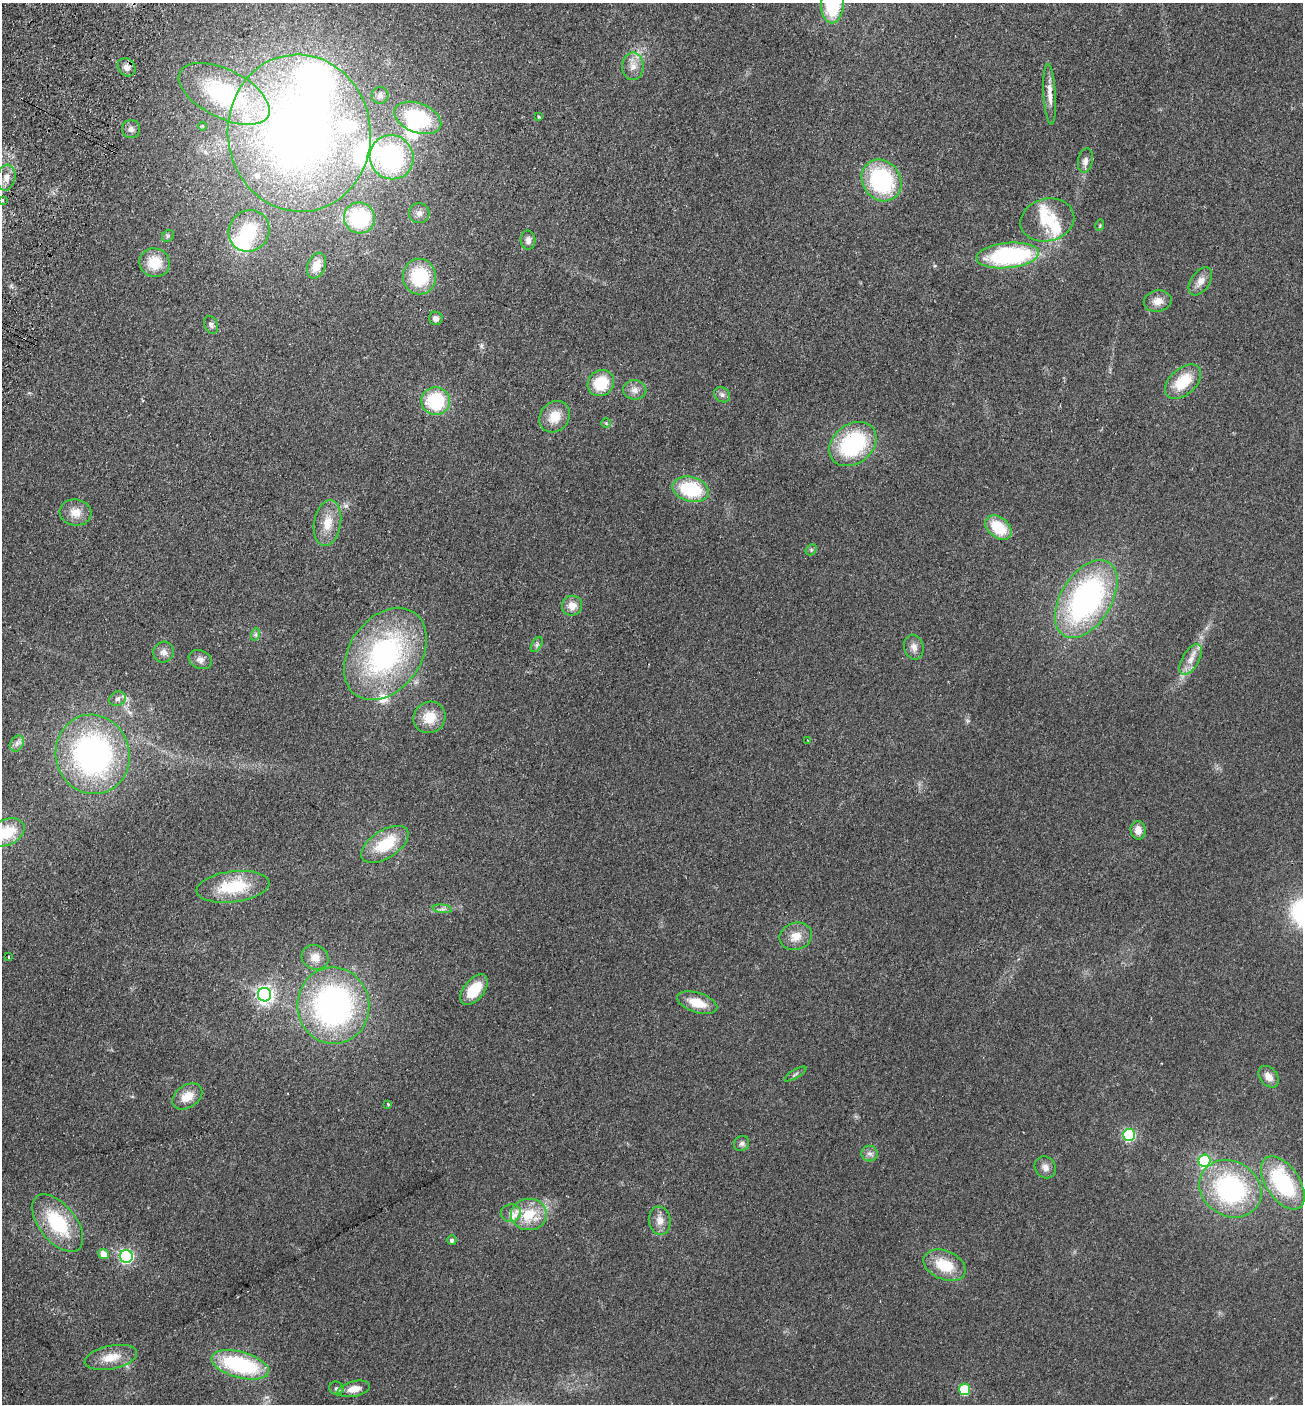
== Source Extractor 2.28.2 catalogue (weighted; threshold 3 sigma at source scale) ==
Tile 11 of 4 x 4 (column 3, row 3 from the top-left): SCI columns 2798-4098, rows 1430-2831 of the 5727 x 5663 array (HDU 1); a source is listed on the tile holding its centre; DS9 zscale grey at full resolution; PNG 1305 x 1406 px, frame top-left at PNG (2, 3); each listed source drawn as its Kron ellipse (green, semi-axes under 4 px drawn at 4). Shown black and unused: <1% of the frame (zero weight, under 2 of 3 exposures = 3% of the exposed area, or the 3 px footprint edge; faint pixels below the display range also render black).
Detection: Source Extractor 2.28.2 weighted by HDU 2 'WHT'; one run over the whole footprint, this tile lists its part. Background 0.111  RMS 0.0093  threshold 0.042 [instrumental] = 3 sigma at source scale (4.5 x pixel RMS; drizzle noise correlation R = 1.50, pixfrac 1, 0.05/0.05 arcsec/px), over >= 5 px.
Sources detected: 110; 3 inside a brighter object's white glare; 3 cosmic-ray / hot-pixel residue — neither listed nor drawn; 10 inside a brighter listed object's ellipse — not listed separately; the other 94 listed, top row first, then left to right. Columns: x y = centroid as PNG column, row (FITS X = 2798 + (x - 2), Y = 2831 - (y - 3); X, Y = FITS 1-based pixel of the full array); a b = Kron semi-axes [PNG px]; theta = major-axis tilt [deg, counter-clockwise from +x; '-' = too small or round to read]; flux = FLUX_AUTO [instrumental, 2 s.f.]
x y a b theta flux
833 3 20 11 87 67
633 66 14 10 89 8.4
127 67 9 8 - 5.3
224 94 49 24 -27 130
1050 94 30 6 -86 11
380 95 9 8 - 3.3
539 117 4 3 - 0.82
418 118 24 14 -21 63
203 126 4 4 - 1.1
131 129 9 9 - 3.9
299 133 79 71 -83 620
392 157 22 21 - 120
1085 161 12 7 80 5.2
6 178 13 9 80 7.5
882 180 22 19 -54 100
3 200 4 2 - 1.1
419 213 10 10 - 4.9
359 218 16 15 - 74
1047 220 27 21 14 29
1100 225 6 3 73 0.97
249 231 21 20 - 42
168 236 6 5 - 1.6
528 240 9 7 -87 4.2
1007 255 31 12 6 130
155 263 15 14 - 22
316 266 13 9 67 12
419 277 18 16 -90 51
1200 281 16 9 56 7.8
1158 301 14 10 11 8.6
436 318 7 6 - 4.4
211 325 9 6 -67 2.6
1183 382 21 13 42 29
601 383 14 12 41 31
635 390 11 9 -8 6.4
722 395 8 7 - 3.1
436 401 14 14 - 56
555 417 17 14 49 17
606 423 5 5 - 1.2
853 444 26 19 37 92
691 489 18 12 -15 56
75 513 16 13 -8 11
327 523 23 13 80 17
998 527 15 10 -39 33
811 550 6 4 47 1.5
1086 599 43 25 58 220
572 606 10 10 - 9.5
256 634 6 4 72 1.7
537 644 8 5 59 2.1
914 647 12 9 -78 5.9
163 652 10 10 - 5.4
385 654 50 36 55 180
200 660 12 9 -23 5.2
1191 660 17 8 60 9.4
117 699 8 7 - 3.6
430 717 16 15 - 18
808 740 2 2 - 0.8
17 743 8 6 56 3.5
93 754 40 37 -74 250
1138 830 9 7 -85 8.4
7 832 19 13 25 28
385 844 26 14 33 37
233 887 36 15 7 45
442 909 9 4 -5 2.5
796 936 16 13 18 13
8 957 3 2 - 0.85
315 957 13 12 - 10
474 990 18 10 52 28
265 995 7 6 - 400
697 1003 21 10 -18 19
333 1006 38 36 -84 250
795 1074 13 2 30 1.6
1269 1077 12 8 -50 7.5
187 1096 16 11 34 14
388 1104 3 3 - 1.2
1129 1135 6 6 - 130
742 1144 8 7 - 2.7
869 1154 8 8 - 3.7
1204 1161 6 6 - 110
1045 1167 11 10 - 5.4
1283 1183 30 16 -56 90
1230 1189 32 27 -31 140
511 1213 10 9 - 5.3
529 1214 18 15 0 28
660 1221 14 11 -83 8.1
58 1223 34 18 -52 58
452 1240 5 4 - 3
103 1254 5 5 - 10
126 1256 6 6 - 180
945 1265 22 14 -23 29
111 1357 27 11 12 17
240 1365 29 13 -15 95
336 1388 7 6 - 2.4
354 1389 16 7 12 11
965 1389 6 5 - 57
Isophote crosses this tile's border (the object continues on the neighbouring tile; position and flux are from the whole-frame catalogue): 2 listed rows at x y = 833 3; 7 832